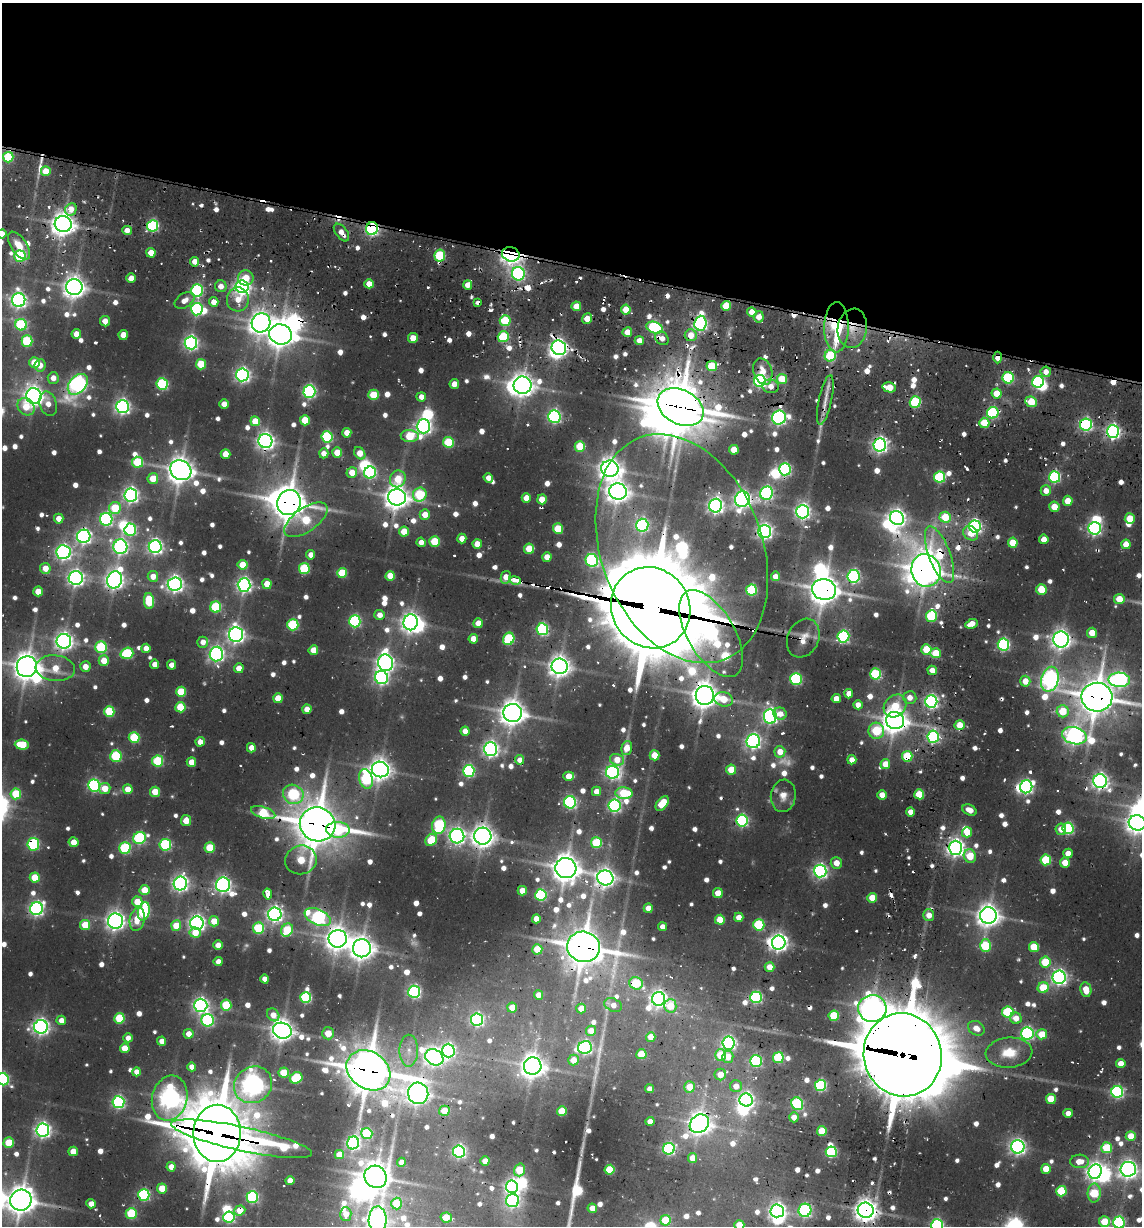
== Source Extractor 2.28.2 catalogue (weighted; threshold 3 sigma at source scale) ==
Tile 2 of 4 x 4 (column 2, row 1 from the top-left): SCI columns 1749-2888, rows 3769-4992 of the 5282 x 5050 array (HDU 1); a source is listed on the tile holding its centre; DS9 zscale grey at full resolution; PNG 1144 x 1228 px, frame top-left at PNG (2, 3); each listed source drawn as its Kron ellipse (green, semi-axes under 4 px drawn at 4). Shown black and unused: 22% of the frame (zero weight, under 2 of 3 exposures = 12% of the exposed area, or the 3 px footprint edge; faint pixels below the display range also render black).
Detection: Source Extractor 2.28.2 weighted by HDU 2 'WHT'; one run over the whole footprint, this tile lists its part. Background 0.1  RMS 0.0099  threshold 0.0445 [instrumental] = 3 sigma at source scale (4.5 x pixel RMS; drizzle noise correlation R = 1.50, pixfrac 1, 0.05/0.05 arcsec/px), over >= 5 px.
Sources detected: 973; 16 too faint to see at this stretch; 30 inside a brighter object's white glare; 31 cosmic-ray / hot-pixel residue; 2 long thin detections or spike segments (spike, bleed or trail) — neither listed nor drawn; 9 inside a brighter listed object's ellipse — not listed separately; of the other 885, all 500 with FLUX_AUTO >= 10.6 (the completeness limit of this list) listed and drawn (385 fainter detections not listed), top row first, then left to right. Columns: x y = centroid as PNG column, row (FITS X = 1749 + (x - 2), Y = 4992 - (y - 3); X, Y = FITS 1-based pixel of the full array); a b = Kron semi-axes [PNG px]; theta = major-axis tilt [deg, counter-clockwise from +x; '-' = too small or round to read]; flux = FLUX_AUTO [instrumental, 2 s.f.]
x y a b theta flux
8 157 5 5 - 69
46 171 5 4 - 26
71 209 6 5 - 20
63 224 8 8 - 1300
152 226 5 5 - 220
372 229 6 6 - 330
127 230 4 4 - 12
341 232 10 5 -52 11
2 234 4 4 - 13
19 246 16 8 -57 18
151 253 5 4 - 20
511 254 9 7 -16 570
20 256 5 5 - 90
440 256 6 5 - 99
195 262 5 4 - 14
518 274 7 6 - 270
131 278 4 4 - 14
246 278 8 7 - 20
369 284 4 4 - 15
468 285 5 4 - 13
221 286 6 6 - 12
74 287 8 8 - 1100
242 287 6 6 - 560
197 290 6 6 - 170
238 299 12 11 - 22
19 300 7 6 - 470
185 300 11 7 33 12
214 302 5 4 - 14
478 302 4 3 - 27
576 306 5 4 - 22
726 306 5 5 - 40
197 309 6 5 - 190
626 310 5 5 - 27
752 312 4 4 - 18
759 317 6 5 - 13
587 318 5 4 - 23
105 321 5 5 - 17
505 321 5 5 - 81
261 323 10 9 - 980
700 323 7 6 - 340
21 325 6 5 - 120
836 327 25 12 89 110
655 328 8 5 -20 190
852 328 20 14 81 32
627 332 5 4 - 18
76 334 5 4 - 14
280 334 11 10 - 1500
123 335 5 4 - 18
691 335 6 6 - 21
503 337 5 5 - 93
413 338 5 5 - 24
662 338 7 6 - 12
27 341 5 5 - 100
639 341 4 4 - 14
191 343 6 6 - 380
559 348 7 7 - 590
830 356 6 5 - 86
998 357 6 4 88 13
34 363 5 5 - 32
201 364 5 5 - 48
40 365 6 5 - 13
712 366 5 5 - 59
763 371 13 9 -73 16
1046 372 5 5 - 12
242 375 6 6 - 430
53 378 6 5 - 12
1008 378 6 5 - 120
782 379 5 5 - 37
760 381 6 6 - 280
1038 382 6 5 - 200
78 384 12 8 48 500
162 384 6 6 - 140
454 384 5 4 - 15
522 385 9 8 - 1100
771 386 8 7 - 11
889 387 7 5 -12 30
309 392 6 6 - 260
997 393 5 5 - 24
374 395 5 5 - 53
34 396 8 7 - 790
421 397 5 4 - 12
825 400 25 6 78 13
915 402 5 5 - 130
1031 402 6 5 - 40
48 404 13 8 -73 14
224 404 4 4 - 15
26 407 9 7 -46 28
122 407 6 6 - 430
681 407 24 17 -28 3800
993 413 6 5 - 150
554 416 6 6 - 280
779 418 7 7 - 370
305 420 5 5 - 36
255 421 5 5 - 28
984 423 5 5 - 42
1086 425 6 6 - 240
423 426 7 7 - 440
1113 431 6 6 - 380
347 433 5 4 - 17
410 436 9 6 -2 56
327 437 5 5 - 140
265 441 7 7 - 650
448 442 5 5 - 76
880 445 6 6 - 470
580 446 5 5 - 54
734 450 5 5 - 24
324 453 5 4 - 11
337 453 5 5 - 24
360 453 7 5 -54 21
225 454 5 5 - 20
138 462 5 5 - 75
610 469 8 8 - 1000
785 469 6 6 - 220
181 470 11 9 -36 1400
352 473 5 5 - 20
370 473 6 6 - 180
940 477 5 5 - 130
1055 477 6 5 - 180
488 478 5 4 - 11
153 479 5 5 - 24
398 479 8 7 - 36
1046 491 5 5 - 13
618 492 9 8 - 980
767 493 7 6 - 260
131 495 7 6 - 450
420 495 7 6 - 99
397 497 9 8 - 1200
526 498 5 4 - 17
542 499 5 5 - 25
742 499 8 7 - 610
1068 501 5 5 - 22
289 502 13 12 - 2200
716 506 7 6 - 540
1054 507 5 5 - 26
115 508 6 6 - 57
803 512 6 6 - 450
425 515 5 5 - 18
945 517 6 5 - 39
897 518 7 6 - 670
59 519 5 4 - 13
106 519 6 6 - 240
1130 519 5 5 - 28
306 520 25 12 35 71
642 525 6 6 - 270
975 526 6 6 - 300
1094 528 6 6 - 310
558 529 5 5 - 41
130 530 6 5 - 150
404 531 5 5 - 26
765 532 6 6 - 480
971 533 8 6 -38 16
84 536 7 6 - 400
462 539 5 4 - 14
1044 539 5 4 - 15
421 542 5 4 - 11
435 542 5 5 - 57
1013 543 5 5 - 34
477 544 5 4 - 20
1126 544 5 4 - 18
120 547 7 7 - 370
155 547 6 6 - 410
529 549 5 5 - 36
682 549 119 80 -69 920
63 552 7 7 - 450
311 555 4 4 - 12
939 555 30 11 -69 73
547 557 5 4 - 19
592 560 6 6 - 190
242 565 5 5 - 25
45 568 5 5 - 19
304 568 5 5 - 94
926 570 16 14 -72 1900
342 573 5 5 - 54
153 576 5 5 - 14
390 576 5 4 - 32
775 576 5 5 - 15
853 576 6 6 - 260
506 577 6 5 - 16
76 578 7 7 - 530
115 580 8 7 - 740
515 580 6 3 -13 270
175 584 7 6 - 550
267 584 5 4 - 22
244 585 6 6 - 440
1041 589 5 5 - 45
751 590 5 5 - 110
824 590 12 10 -12 1800
38 591 5 4 - 23
1119 599 5 5 - 23
149 601 8 5 -86 63
216 607 5 5 - 99
651 608 41 39 -54 16000
380 615 5 5 - 12
931 616 6 5 - 110
355 621 6 5 - 180
411 622 8 7 - 670
478 623 5 5 - 18
972 624 6 4 25 18
293 625 5 5 - 110
542 629 6 5 - 200
711 633 49 23 -59 620
1092 633 5 5 - 22
236 634 7 7 - 610
843 637 6 6 - 170
803 638 20 15 65 17
473 639 5 4 - 15
509 639 6 5 - 99
1061 639 8 8 - 760
64 641 7 7 - 700
203 642 5 5 - 11
1003 644 6 5 - 220
101 647 6 6 - 120
146 648 4 4 - 12
926 649 5 5 - 44
313 650 5 5 - 22
127 653 6 5 - 100
935 653 5 5 - 40
216 654 7 6 - 440
104 661 5 5 - 26
385 663 8 7 - 650
155 664 4 4 - 11
171 665 4 4 - 11
560 666 8 7 - 1000
27 667 10 10 - 1500
85 667 5 5 - 16
55 668 20 13 -6 31
239 668 5 4 - 15
932 670 5 4 - 16
875 674 5 5 - 110
381 678 7 6 - 320
796 679 6 6 - 150
1050 679 13 8 76 620
1119 680 11 7 -2 390
1025 681 5 5 - 19
181 692 5 5 - 52
849 694 4 4 - 13
705 695 9 9 - 1500
1097 697 15 14 - 2500
278 698 5 4 - 24
910 698 6 6 - 12
724 699 9 7 -15 29
836 699 4 4 - 16
931 702 6 6 - 340
858 705 4 4 - 11
895 706 12 10 45 33
180 707 5 5 - 49
307 709 4 4 - 15
1063 711 6 6 - 40
109 712 5 5 - 87
513 713 9 9 - 1400
780 714 6 6 - 13
770 716 7 6 - 410
895 720 9 8 - 1400
960 725 5 5 - 31
465 731 4 4 - 14
876 731 8 8 - 79
1074 736 12 8 -15 680
933 737 6 6 - 200
134 738 5 5 - 82
753 741 7 6 - 410
200 742 5 4 - 12
22 745 7 5 -5 45
251 748 4 4 - 14
627 748 7 5 74 20
491 749 7 6 - 430
780 752 5 5 - 17
654 755 5 5 - 24
116 756 5 5 - 110
907 756 5 5 - 71
520 760 4 4 - 11
617 760 7 5 -18 22
852 760 4 4 - 13
158 761 5 5 - 94
191 762 5 5 - 18
885 764 5 5 - 20
380 769 8 7 - 1000
731 770 5 5 - 32
469 771 6 5 - 200
612 772 6 6 - 340
569 776 5 4 - 20
366 779 10 7 -76 140
1100 781 7 7 - 560
94 785 6 6 - 230
1026 787 6 6 - 300
105 788 5 5 - 22
128 789 5 5 - 18
596 791 5 4 - 12
155 792 5 5 - 29
624 793 8 6 -4 66
16 794 5 5 - 65
293 794 10 9 - 140
919 794 5 5 - 44
882 795 5 4 - 15
783 796 16 12 83 13
570 802 6 6 - 210
662 803 8 5 51 41
614 806 6 6 - 250
969 810 7 5 -25 13
910 812 4 4 - 12
263 813 12 5 -18 73
742 820 6 6 - 210
186 821 5 5 - 20
1137 823 8 7 - 980
318 824 18 17 - 3400
439 825 8 6 79 130
1068 828 6 5 - 150
1061 829 6 5 - 11
338 830 12 8 -2 110
967 832 5 5 - 23
457 836 7 7 - 460
483 836 8 8 - 1100
140 838 6 6 - 160
431 840 6 5 - 42
74 842 5 5 - 15
596 843 5 5 - 79
33 844 6 6 - 130
165 845 6 5 - 130
125 848 6 5 - 120
210 848 5 5 - 44
955 848 7 7 - 670
1068 853 5 4 - 14
970 856 7 6 - 38
301 860 16 14 17 50
1046 860 5 5 - 75
836 863 6 6 - 13
1065 863 5 5 - 21
566 868 10 10 - 1600
820 871 6 6 - 380
35 878 5 5 - 40
605 878 8 7 - 730
180 883 7 6 - 480
223 885 7 7 - 370
145 890 5 5 - 33
522 891 5 4 - 18
718 893 5 5 - 20
268 894 5 3 - 56
541 895 5 5 - 150
872 898 5 5 - 28
137 902 5 5 - 28
648 908 4 4 - 15
37 909 7 6 - 370
144 911 9 6 77 150
275 914 7 6 - 520
929 915 6 5 - 14
988 915 8 8 - 1100
318 917 14 7 -25 330
739 917 4 4 - 16
137 919 12 7 77 22
536 919 4 4 - 15
720 920 5 5 - 34
115 921 7 7 - 720
214 921 5 5 - 21
197 923 7 6 - 490
85 925 5 5 - 40
759 925 5 5 - 110
176 926 5 5 - 32
662 927 4 4 - 11
258 928 6 5 - 91
287 930 7 5 55 70
195 933 6 5 - 23
338 939 9 9 - 1200
779 943 7 6 - 620
218 945 5 4 - 16
985 946 6 5 - 79
583 947 16 15 - 2600
1034 947 5 5 - 42
362 948 9 9 - 1200
537 949 5 5 - 31
218 962 4 4 - 12
1045 962 5 5 - 60
770 967 5 5 - 16
1059 977 7 6 - 460
265 979 4 4 - 11
636 983 7 6 - 55
1043 988 5 5 - 51
1086 990 7 5 -80 20
414 992 6 6 - 230
538 995 4 4 - 12
306 997 5 5 - 130
756 997 6 5 - 190
658 999 7 6 - 570
201 1005 6 6 - 440
226 1005 5 5 - 64
613 1005 9 6 -25 12
670 1006 6 6 - 32
512 1008 5 5 - 22
581 1008 5 4 - 19
872 1008 14 13 - 1200
1008 1012 5 5 - 100
273 1015 7 5 -51 14
834 1016 5 5 - 63
119 1018 5 5 - 66
1016 1018 6 5 - 16
61 1020 5 4 - 12
208 1020 6 6 - 210
477 1020 6 6 - 280
41 1027 7 6 - 570
976 1028 9 7 -32 13
282 1031 9 7 -19 1100
591 1031 5 5 - 16
328 1033 6 6 - 21
1027 1033 6 6 - 250
189 1034 5 5 - 13
1042 1034 5 5 - 30
651 1037 5 4 - 17
128 1038 4 4 - 11
162 1041 4 4 - 13
729 1043 6 6 - 320
585 1047 7 6 - 300
125 1048 5 5 - 23
409 1051 16 9 89 12
448 1051 7 6 - 320
1009 1053 23 15 5 34
641 1054 5 5 - 36
721 1055 6 5 - 38
903 1055 42 39 -74 12000
434 1057 9 7 -32 620
728 1057 6 5 - 18
778 1058 5 5 - 96
573 1060 5 5 - 17
756 1061 6 6 - 180
1121 1064 5 4 - 15
533 1066 9 8 - 1100
192 1067 4 4 - 11
368 1070 23 18 -34 3300
136 1072 4 4 - 12
284 1073 5 5 - 43
720 1074 6 5 - 17
296 1078 6 5 - 87
3 1079 6 6 - 210
253 1085 20 18 34 930
820 1085 5 5 - 160
736 1086 6 6 - 12
689 1087 5 5 - 24
650 1089 4 4 - 12
1117 1092 6 6 - 220
418 1093 11 10 - 940
170 1098 23 17 75 870
1051 1099 5 5 - 40
746 1100 7 6 - 420
118 1102 6 6 - 260
797 1104 6 5 - 150
444 1111 5 5 - 23
562 1111 5 5 - 38
1068 1113 4 4 - 11
794 1117 5 5 - 12
650 1121 4 4 - 11
699 1124 10 8 39 1100
43 1130 6 6 - 480
822 1131 5 5 - 35
217 1133 29 23 89 6200
367 1133 5 5 - 110
1131 1136 5 5 - 23
242 1139 72 12 -12 350
9 1143 5 5 - 41
353 1143 6 6 - 320
1018 1147 6 6 - 450
1107 1148 5 5 - 63
669 1149 6 6 - 220
73 1151 5 4 - 20
459 1151 6 6 - 270
831 1152 5 5 - 140
339 1155 5 4 - 19
692 1158 5 4 - 18
485 1161 4 4 - 16
1080 1161 9 7 2 14
401 1162 4 4 - 11
171 1167 5 4 - 14
1046 1169 5 4 - 23
1128 1169 8 7 - 660
519 1170 6 5 - 42
609 1170 5 5 - 60
1095 1171 7 6 - 560
376 1177 12 10 -49 1600
290 1181 4 4 - 13
512 1187 6 6 - 360
162 1188 5 5 - 30
1061 1191 5 5 - 63
1094 1193 9 6 89 50
144 1195 6 5 - 180
252 1197 6 5 - 170
21 1200 11 10 - 1700
512 1201 6 6 - 280
91 1204 4 4 - 12
397 1204 6 5 - 45
592 1208 5 4 - 14
240 1210 5 5 - 25
805 1210 6 6 - 210
866 1210 8 7 - 1100
777 1211 7 6 - 480
131 1213 5 5 - 73
346 1214 7 5 -87 13
229 1217 6 5 - 180
446 1218 6 5 - 30
378 1220 13 9 88 640
666 1220 5 5 - 51
1104 1222 5 5 - 32
1119 1222 6 6 - 190
739 1225 5 5 - 26
937 1225 6 6 - 230
Overlapping masked pixels (flux is a lower limit): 72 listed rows (the first 20) at x y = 63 224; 152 226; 372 229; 341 232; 511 254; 440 256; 195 262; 478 302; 700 323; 836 327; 852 328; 280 334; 691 335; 662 338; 559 348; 998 357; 763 371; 1008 378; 34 396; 825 400
Isophote crosses this tile's border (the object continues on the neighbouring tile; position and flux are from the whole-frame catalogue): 11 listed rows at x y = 2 234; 27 667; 1097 697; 1137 823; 3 1079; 1128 1169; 21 1200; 378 1220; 1119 1222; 739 1225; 937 1225
Unlisted compact peaks at least as high as the median listed source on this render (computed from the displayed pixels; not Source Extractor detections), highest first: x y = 578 1188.